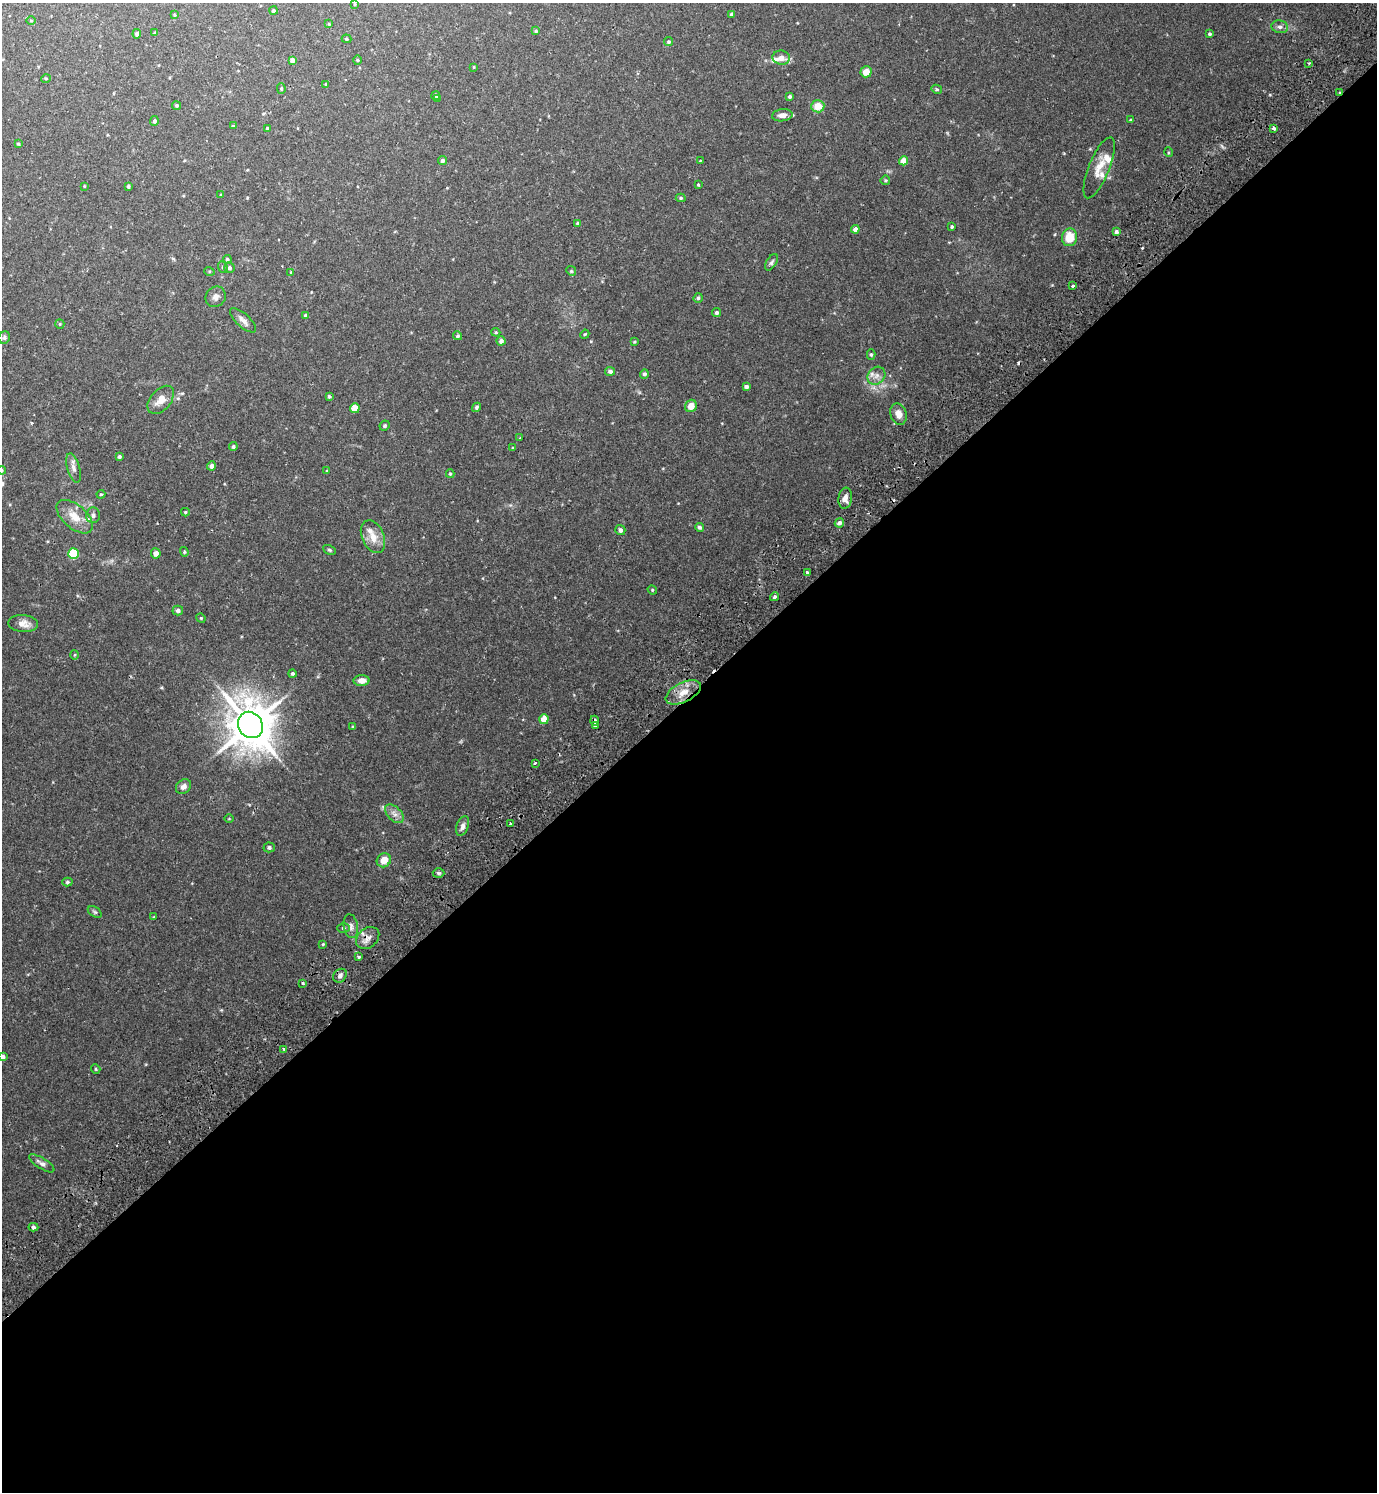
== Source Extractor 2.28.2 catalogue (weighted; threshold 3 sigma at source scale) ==
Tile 15 of 4 x 4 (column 3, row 4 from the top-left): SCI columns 2951-4325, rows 50-1539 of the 6040 x 6056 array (HDU 1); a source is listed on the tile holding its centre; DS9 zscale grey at full resolution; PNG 1379 x 1494 px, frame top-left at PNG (2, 3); each listed source drawn as its Kron ellipse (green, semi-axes under 4 px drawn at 4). Shown black and unused: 54% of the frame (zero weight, under 2 of 3 exposures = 3% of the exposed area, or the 3 px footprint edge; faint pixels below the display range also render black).
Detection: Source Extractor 2.28.2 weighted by HDU 2 'WHT'; one run over the whole footprint, this tile lists its part. Background 0.0354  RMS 0.0034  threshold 0.0155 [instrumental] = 3 sigma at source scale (4.5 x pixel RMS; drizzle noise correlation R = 1.50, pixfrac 1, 0.05/0.05 arcsec/px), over >= 5 px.
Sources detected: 151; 2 cosmic-ray / hot-pixel residue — neither listed nor drawn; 4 inside a brighter listed object's ellipse — not listed separately; the other 145 listed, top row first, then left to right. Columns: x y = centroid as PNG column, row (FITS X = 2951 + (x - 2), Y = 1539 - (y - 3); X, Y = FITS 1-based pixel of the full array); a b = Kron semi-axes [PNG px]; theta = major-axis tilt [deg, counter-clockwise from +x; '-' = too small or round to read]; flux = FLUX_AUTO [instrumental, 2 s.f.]
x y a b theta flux
355 4 4 3 - 0.32
273 11 4 4 - 0.5
732 14 4 3 - 0.74
174 15 4 3 - 0.32
31 21 5 3 - 0.3
329 24 3 3 - 0.27
1280 27 8 6 -10 1
536 31 4 4 - 0.45
155 33 4 4 - 0.42
137 34 5 4 - 0.65
1210 34 3 3 - 0.48
346 39 5 4 - 0.47
669 42 4 4 - 0.58
781 58 9 7 -8 2.2
292 60 4 4 - 1.2
358 60 5 3 - 0.3
1309 63 3 3 - 0.32
474 67 3 3 - 0.29
866 72 5 5 - 3.4
46 78 5 3 - 0.3
326 84 3 3 - 0.35
281 89 5 4 - 0.37
937 89 5 4 - 0.41
1339 92 3 2 - 0.31
436 95 5 4 - 0.57
790 96 4 3 - 0.6
437 99 4 3 - 0.59
176 105 4 4 - 0.53
818 106 6 6 - 4.4
782 115 10 6 7 1.9
1131 120 4 3 - 0.39
154 121 5 4 - 0.74
233 126 4 3 - 0.33
1274 128 4 3 - 1.5
267 129 3 3 - 0.44
18 144 4 3 - 0.34
1168 152 5 3 - 0.31
442 160 4 4 - 0.78
700 161 4 2 - 0.24
904 161 4 4 - 4.7
1099 168 32 10 68 4.6
885 180 5 5 - 0.44
698 185 4 3 - 0.32
84 186 4 3 - 0.27
128 186 4 3 - 0.58
221 195 4 3 - 0.3
681 198 5 4 - 0.48
578 223 4 4 - 0.71
952 227 3 3 - 0.5
855 229 4 4 - 1.7
1116 232 4 4 - 0.68
1070 237 9 7 80 6
227 259 4 4 - 0.57
771 262 9 5 58 0.74
223 267 6 4 -70 0.43
229 268 5 5 - 0.83
209 271 5 3 - 0.36
571 271 5 4 - 0.41
291 272 4 4 - 0.25
1073 286 3 2 - 0.63
216 297 10 9 - 1.5
698 298 5 4 - 0.63
716 313 4 4 - 0.65
305 315 4 4 - 0.53
243 320 16 6 -42 1.7
60 324 5 4 - 0.35
496 332 5 3 - 0.41
585 334 5 3 - 0.35
458 336 4 4 - 0.57
4 338 6 5 - 0.7
501 341 4 4 - 1.1
634 342 3 3 - 0.34
871 354 5 4 - 0.54
610 371 5 4 - 0.84
644 374 5 4 - 0.72
876 376 9 8 - 1.9
746 386 4 3 - 0.89
329 396 4 4 - 0.59
161 400 16 10 49 3.5
691 406 6 5 - 3.1
477 407 5 4 - 0.65
355 408 5 4 - 5.8
899 414 11 8 -71 2.4
385 426 5 4 - 0.54
520 438 3 3 - 0.23
233 446 4 4 - 0.65
513 448 3 2 - 0.34
119 457 4 4 - 0.67
211 466 4 4 - 1.2
74 468 15 6 -73 1.5
2 470 4 3 - 0.38
327 471 3 3 - 0.28
450 474 4 4 - 0.43
101 494 4 4 - 0.36
845 498 10 6 81 1.9
185 512 4 3 - 0.4
93 515 8 7 - 1.3
75 517 22 11 -41 5.4
839 523 5 4 - 1.3
699 527 4 4 - 0.63
620 530 5 5 - 0.98
373 537 17 11 -66 3.9
330 550 7 4 -27 0.46
184 552 5 4 - 0.42
156 553 5 5 - 1.8
73 554 5 5 - 16
807 573 4 3 - 1.2
652 590 5 4 - 0.39
775 597 4 4 - 0.74
178 611 5 5 - 1
201 618 5 4 - 0.35
23 624 15 8 -5 2.8
75 655 5 3 - 0.31
292 673 4 4 - 0.67
361 680 8 5 2 1.9
683 692 19 9 27 4.7
544 719 5 4 - 4.9
594 721 5 4 - 0.87
250 725 13 12 - 1300
595 726 4 3 - 2.1
353 727 3 3 - 0.39
535 763 3 2 - 0.41
183 787 8 6 42 1.3
394 814 11 6 -45 1.6
229 819 5 3 - 0.24
511 823 4 3 - 0.5
463 826 10 6 70 1.3
269 847 5 5 - 0.64
384 860 7 6 - 3.5
438 873 6 5 - 0.54
67 882 5 4 - 0.51
95 912 8 5 -35 0.56
154 917 3 3 - 0.29
351 926 12 7 -79 1.4
343 928 6 5 - 0.7
368 938 13 9 39 2.1
323 944 4 3 - 0.28
359 957 4 3 - 0.39
340 976 7 6 - 1
303 983 3 3 - 0.85
284 1049 4 3 - 0.57
3 1057 4 4 - 1.1
96 1069 5 4 - 0.34
42 1163 14 5 -31 1.2
33 1227 5 4 - 0.68
Overlapping masked pixels (flux is a lower limit): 3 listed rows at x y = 1339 92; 594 721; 368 938
Isophote crosses this tile's border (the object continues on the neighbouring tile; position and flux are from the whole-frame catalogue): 2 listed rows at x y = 2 470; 3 1057